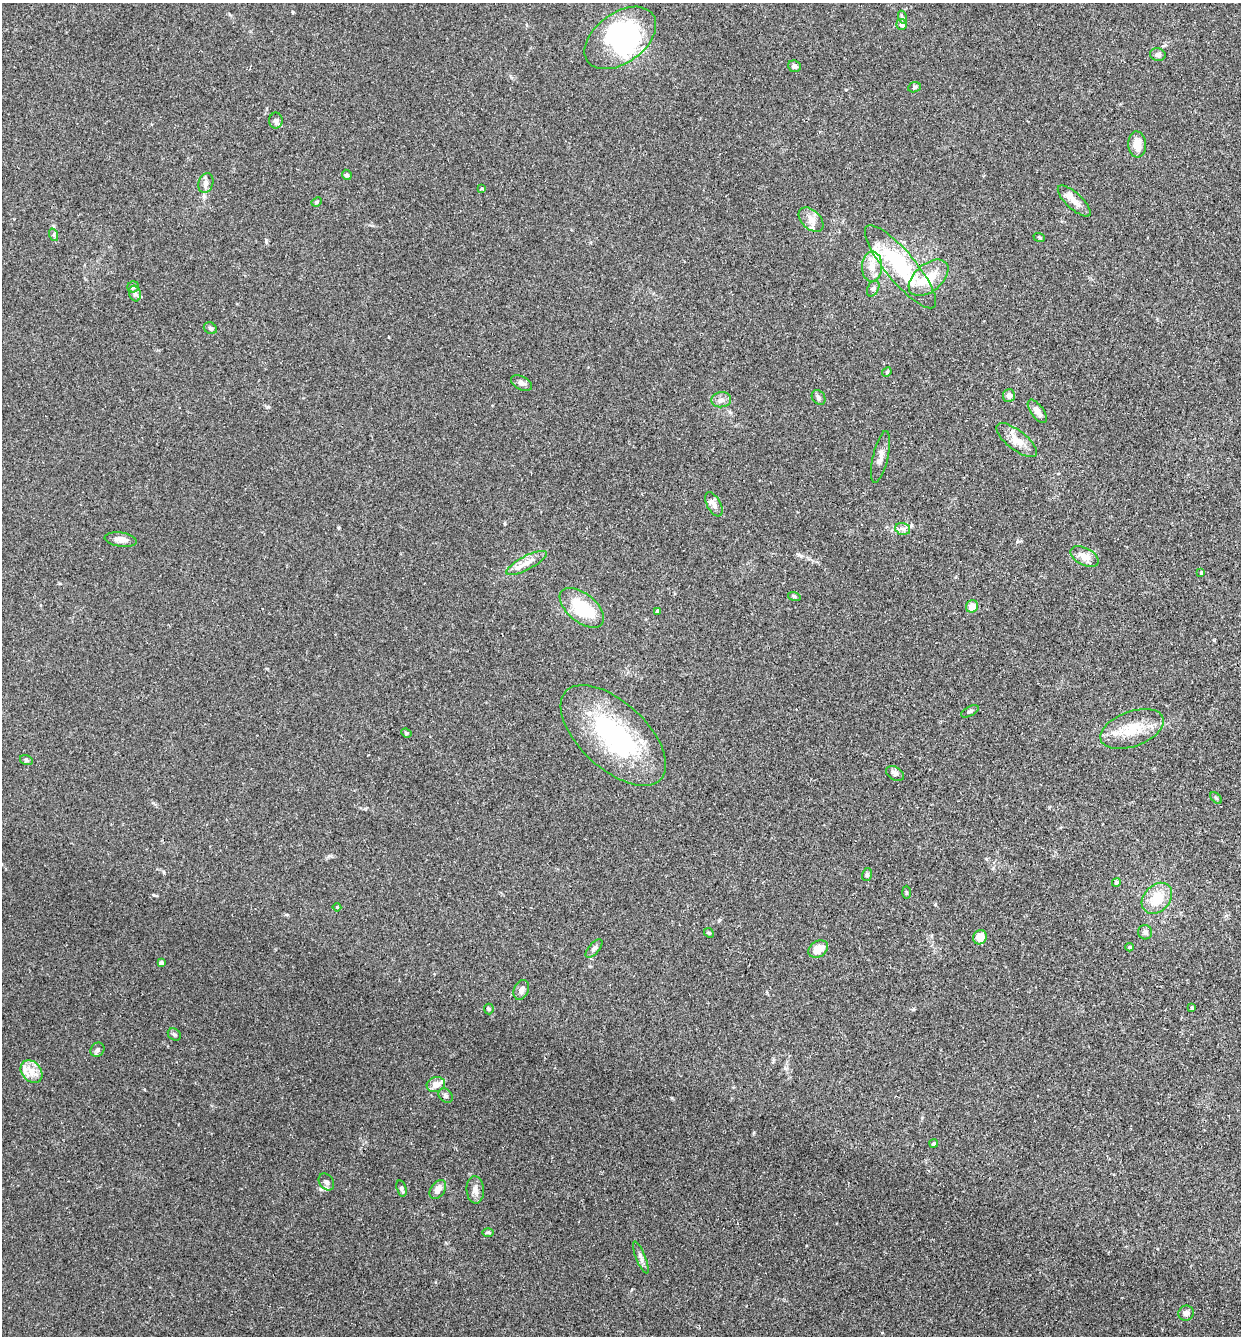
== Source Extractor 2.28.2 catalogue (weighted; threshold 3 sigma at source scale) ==
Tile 6 of 4 x 4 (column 2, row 2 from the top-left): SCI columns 1425-2663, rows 2687-4020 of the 5455 x 5375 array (HDU 1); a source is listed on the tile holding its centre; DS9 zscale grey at full resolution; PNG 1243 x 1338 px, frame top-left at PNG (2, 3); each listed source drawn as its Kron ellipse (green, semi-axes under 4 px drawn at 4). Shown black and unused: <1% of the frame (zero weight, under 2 of 3 exposures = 3% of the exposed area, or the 3 px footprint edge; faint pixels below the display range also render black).
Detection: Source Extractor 2.28.2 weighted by HDU 2 'WHT'; one run over the whole footprint, this tile lists its part. Background 0.0366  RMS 0.0047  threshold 0.0211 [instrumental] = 3 sigma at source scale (4.5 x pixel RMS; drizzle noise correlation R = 1.50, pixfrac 1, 0.05/0.05 arcsec/px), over >= 5 px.
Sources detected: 85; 6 inside a brighter object's white glare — neither listed nor drawn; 3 inside a brighter listed object's ellipse — not listed separately; the other 76 listed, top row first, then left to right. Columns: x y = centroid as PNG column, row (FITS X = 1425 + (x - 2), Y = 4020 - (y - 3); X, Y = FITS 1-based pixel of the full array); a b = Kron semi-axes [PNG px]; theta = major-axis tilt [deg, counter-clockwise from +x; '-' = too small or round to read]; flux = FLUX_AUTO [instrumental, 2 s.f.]
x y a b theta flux
902 17 6 4 -72 0.7
902 24 5 5 - 2.1
620 38 40 25 36 49
1158 55 8 6 -13 1.6
794 66 6 5 - 1.7
914 87 6 5 - 0.7
276 121 8 7 - 1.3
1137 144 13 9 -87 5.2
347 175 5 4 - 0.81
206 183 10 7 70 2.2
482 188 4 4 - 0.74
1074 201 21 8 -43 4.4
317 202 5 4 - 0.68
811 220 15 9 -44 3.7
54 235 6 4 -72 0.64
1039 237 6 3 -19 0.44
872 267 15 10 90 5.4
900 267 52 15 -50 36
929 278 23 13 40 11
133 287 6 5 - 1.3
873 289 8 5 63 1.1
135 294 8 6 -72 1.3
210 328 7 5 -32 0.95
887 372 5 4 - 0.46
522 383 11 6 -28 1.9
1009 395 6 6 - 2.1
819 397 8 6 -55 0.91
721 400 10 7 6 2.1
1037 411 13 6 -54 2.9
1017 440 24 9 -38 6.1
881 457 26 7 77 3.3
714 504 13 7 -62 2.4
903 529 8 5 -15 1.8
121 539 16 7 -7 3
1085 557 15 8 -28 4.8
527 563 22 7 28 4.1
1201 573 4 3 - 0.48
794 596 6 4 -18 0.57
972 606 6 6 - 5.7
582 608 26 14 -39 19
657 611 4 3 - 1
970 711 9 4 28 0.94
1132 729 33 17 20 13
406 733 5 4 - 0.57
613 735 65 33 -43 66
26 760 6 5 - 0.86
895 773 10 6 -31 1.4
1216 798 7 4 -45 0.64
867 875 7 5 77 0.75
1116 882 4 4 - 0.97
906 892 6 3 -89 0.57
1157 898 17 13 47 11
337 907 4 4 - 0.47
1145 932 7 7 - 1.5
709 933 5 4 - 0.54
980 937 7 6 - 4.9
1129 947 4 3 - 0.51
594 948 11 5 48 1.5
818 949 11 7 33 6.5
161 963 4 4 - 2
521 990 10 7 65 1.9
1192 1008 3 3 - 0.7
489 1009 5 5 - 0.59
174 1035 7 5 -37 0.89
97 1050 7 6 - 1.1
31 1072 12 9 -50 4.7
436 1084 9 7 16 3.8
446 1096 8 6 -46 1.1
934 1144 4 4 - 1.2
326 1182 9 7 -53 1.7
402 1188 8 4 -75 1.2
438 1189 10 7 55 3.2
475 1190 14 8 -86 2.8
488 1232 6 4 0 0.57
641 1257 17 4 -68 1.8
1186 1313 8 7 - 1.7
Unlisted compact peaks at least as high as the median listed source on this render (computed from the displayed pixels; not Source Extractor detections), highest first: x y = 154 895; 719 920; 672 1098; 266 240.